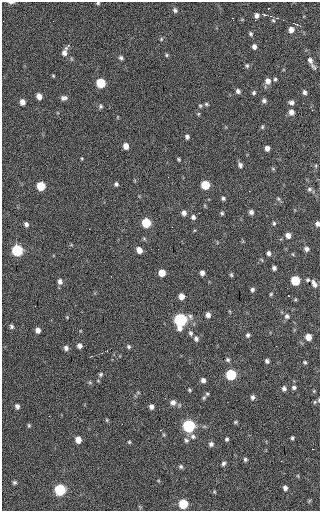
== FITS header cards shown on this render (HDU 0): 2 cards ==
NAXIS1  =                  318 / Axis length
NAXIS2  =                  509 / Axis length

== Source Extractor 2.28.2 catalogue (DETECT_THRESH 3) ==
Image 318 x 509 px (HDU 0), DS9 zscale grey, 1 PNG px = 1 image px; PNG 322 x 513 px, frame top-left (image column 1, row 509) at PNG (2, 2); no overlay
Background 39.7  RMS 7.4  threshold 22.2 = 3 sigma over >= 5 px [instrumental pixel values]
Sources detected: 130; all 130 listed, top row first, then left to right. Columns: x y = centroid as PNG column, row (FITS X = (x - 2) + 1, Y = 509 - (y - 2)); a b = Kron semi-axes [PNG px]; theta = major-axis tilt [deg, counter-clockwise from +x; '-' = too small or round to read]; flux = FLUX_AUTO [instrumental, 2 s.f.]
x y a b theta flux
11 2 8 2 -2 1100
98 3 5 4 - 650
268 8 2 2 - 310
175 10 6 4 -69 1100
264 14 6 3 -11 610
256 15 6 5 - 1900
270 16 4 4 - 650
232 18 2 2 - 410
277 18 3 2 - 1100
3 21 2 2 - 260
291 30 6 6 - 2600
251 34 5 4 - 820
161 39 5 5 - 600
254 46 6 5 - 1600
64 52 12 6 70 2700
167 55 5 4 - 630
121 58 5 5 - 1000
310 60 8 6 -67 1900
247 66 7 5 -90 850
313 66 12 5 -53 1200
53 76 4 3 - 460
275 79 5 4 - 710
268 81 7 7 - 2700
101 83 6 6 - 20000
238 91 6 5 - 1300
305 92 5 4 - 1200
254 93 5 5 - 860
39 96 6 5 - 3000
64 98 8 6 9 1500
264 101 6 5 - 1200
22 102 5 5 - 2700
291 102 6 5 - 1500
206 104 5 4 - 640
100 106 6 5 - 850
200 106 5 4 - 610
291 112 6 6 - 2500
198 114 5 4 - 520
262 127 5 4 - 640
187 137 5 4 - 1200
126 146 6 5 - 3200
267 148 5 4 - 2000
179 159 5 3 - 580
240 165 6 5 - 1300
316 166 5 3 - 480
273 169 5 4 - 530
116 184 5 5 - 980
205 185 6 6 - 16000
41 186 6 6 - 14000
309 189 7 5 1 990
249 191 2 2 - 230
223 198 5 5 - 850
278 199 6 5 - 740
251 212 6 5 - 1300
184 213 6 5 - 1900
199 213 2 2 - 250
222 213 5 4 - 730
193 217 5 5 - 1400
146 223 6 6 - 18000
274 223 6 4 78 740
26 224 5 4 - 1300
317 224 5 5 - 1500
288 235 5 5 - 2500
306 249 6 6 - 1500
17 250 6 6 - 42000
139 250 6 5 - 3500
268 253 5 4 - 1300
274 268 4 4 - 1200
162 273 5 5 - 6400
202 273 5 4 - 1900
231 275 6 4 -68 680
295 280 6 6 - 20000
308 280 5 5 - 700
60 281 7 6 - 1900
314 284 10 6 -64 2100
252 290 5 4 - 1100
271 294 5 4 - 570
181 296 5 5 - 3400
295 299 5 3 - 490
208 315 6 5 - 2000
190 316 8 6 -74 1200
287 316 7 6 - 1400
67 317 4 4 - 390
180 320 8 6 87 70000
11 327 6 5 - 1000
38 330 5 4 - 2400
190 333 6 6 - 1100
248 335 5 5 - 960
308 337 5 5 - 4900
196 339 7 6 - 1300
79 346 5 5 - 1900
129 347 5 5 - 920
66 348 6 5 - 1600
228 360 5 5 - 840
267 361 4 4 - 1200
305 362 5 5 - 700
101 374 6 5 - 890
231 375 6 6 - 31000
203 380 5 5 - 1800
90 383 6 4 -19 610
294 387 6 5 - 1100
284 389 6 5 - 1400
189 390 5 4 - 600
207 394 5 4 - 700
252 397 6 5 - 1300
173 402 7 7 - 2400
315 402 6 5 - 730
17 406 6 5 - 1500
151 407 5 4 - 1700
49 416 2 2 - 240
107 420 5 3 - 470
236 422 5 4 - 600
29 425 6 4 -69 610
189 426 6 6 - 65000
193 436 8 7 - 1700
292 438 4 4 - 760
227 439 4 4 - 790
78 440 6 5 - 4300
186 440 7 6 - 1100
129 442 5 4 - 560
211 444 6 6 - 1500
313 449 2 2 - 290
245 459 5 5 - 780
223 463 5 5 - 1100
181 467 6 5 - 940
298 476 5 3 - 410
14 482 5 5 - 860
285 488 5 4 - 1600
60 490 6 6 - 42000
214 492 5 4 - 560
183 504 6 6 - 19000
At the frame edge (FLAGS 8, measured only in part): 5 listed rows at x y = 11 2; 98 3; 3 21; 317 224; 315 402